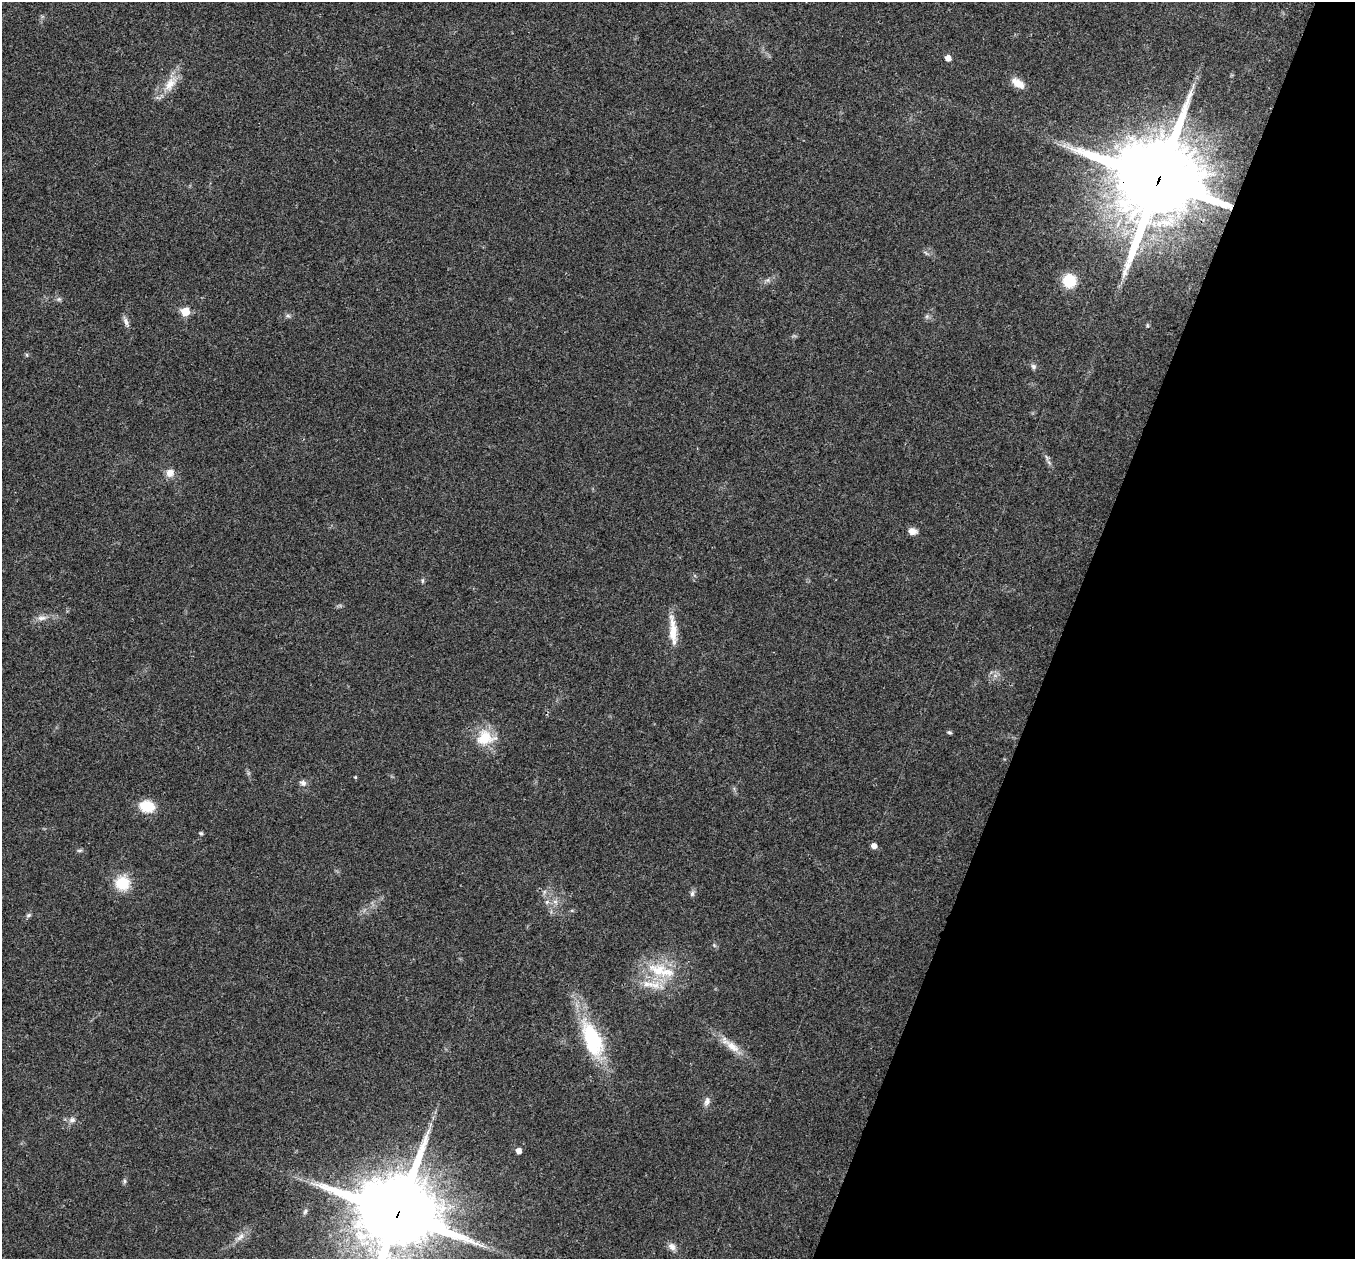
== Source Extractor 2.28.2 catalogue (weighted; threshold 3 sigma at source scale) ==
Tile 8 of 4 x 4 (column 4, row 2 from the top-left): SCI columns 4061-5413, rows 2652-3908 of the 5419 x 5432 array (HDU 1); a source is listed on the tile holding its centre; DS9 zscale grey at full resolution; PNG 1357 x 1261 px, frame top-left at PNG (2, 2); no overlay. Shown black and unused: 22% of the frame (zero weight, under 3 of 4 exposures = <1% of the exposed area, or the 3 px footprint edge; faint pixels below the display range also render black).
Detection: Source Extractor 2.28.2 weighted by HDU 2 'WHT'; one run over the whole footprint, this tile lists its part. Background 0.0211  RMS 0.004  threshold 0.0182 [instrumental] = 3 sigma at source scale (4.5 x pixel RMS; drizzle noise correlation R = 1.50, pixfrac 1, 0.05/0.05 arcsec/px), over >= 5 px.
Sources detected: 42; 1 inside a brighter listed object's ellipse — not listed separately; the other 41 listed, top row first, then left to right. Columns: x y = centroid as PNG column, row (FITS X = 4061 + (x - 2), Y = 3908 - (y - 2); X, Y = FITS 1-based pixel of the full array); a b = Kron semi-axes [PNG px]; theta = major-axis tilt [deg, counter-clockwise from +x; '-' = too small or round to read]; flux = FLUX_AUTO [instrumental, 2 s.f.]
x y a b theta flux
948 58 5 5 - 3
1018 83 17 9 -34 4.4
170 84 25 12 56 7.1
1158 180 29 27 -14 4800
1069 281 13 12 - 12
59 299 7 6 - 0.85
185 311 6 5 - 10
288 316 7 4 -18 0.75
927 316 6 4 71 0.68
126 322 12 6 -71 1.6
27 355 6 4 -71 0.46
1033 366 7 6 - 1
170 473 10 9 - 3.1
912 531 10 8 -13 2.5
422 581 6 4 90 0.59
41 618 12 7 11 2.3
673 632 27 11 89 7.4
949 732 7 4 -7 0.58
485 738 25 19 7 12
355 777 4 4 - 0.4
303 783 9 7 -32 1.5
147 806 14 11 -11 10
201 833 5 4 - 0.69
874 846 5 5 - 2.2
80 850 7 4 19 0.65
122 883 13 13 - 13
692 894 8 6 75 1.1
547 902 6 5 - 0.81
28 915 7 5 21 0.8
714 945 6 5 - 0.63
659 970 30 19 -13 17
592 1040 49 21 -69 33
731 1046 30 10 -36 6.5
707 1102 13 7 74 1.9
72 1120 8 7 - 1.6
518 1151 5 5 - 2.3
125 1181 6 4 -90 0.72
305 1211 8 5 63 0.93
397 1214 27 24 -12 4100
240 1237 15 6 44 2.7
672 1247 11 9 -43 2.2
Overlapping masked pixels (flux is a lower limit): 2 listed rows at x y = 1158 180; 397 1214
Isophote crosses this tile's border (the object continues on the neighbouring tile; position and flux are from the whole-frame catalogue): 1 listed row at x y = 397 1214